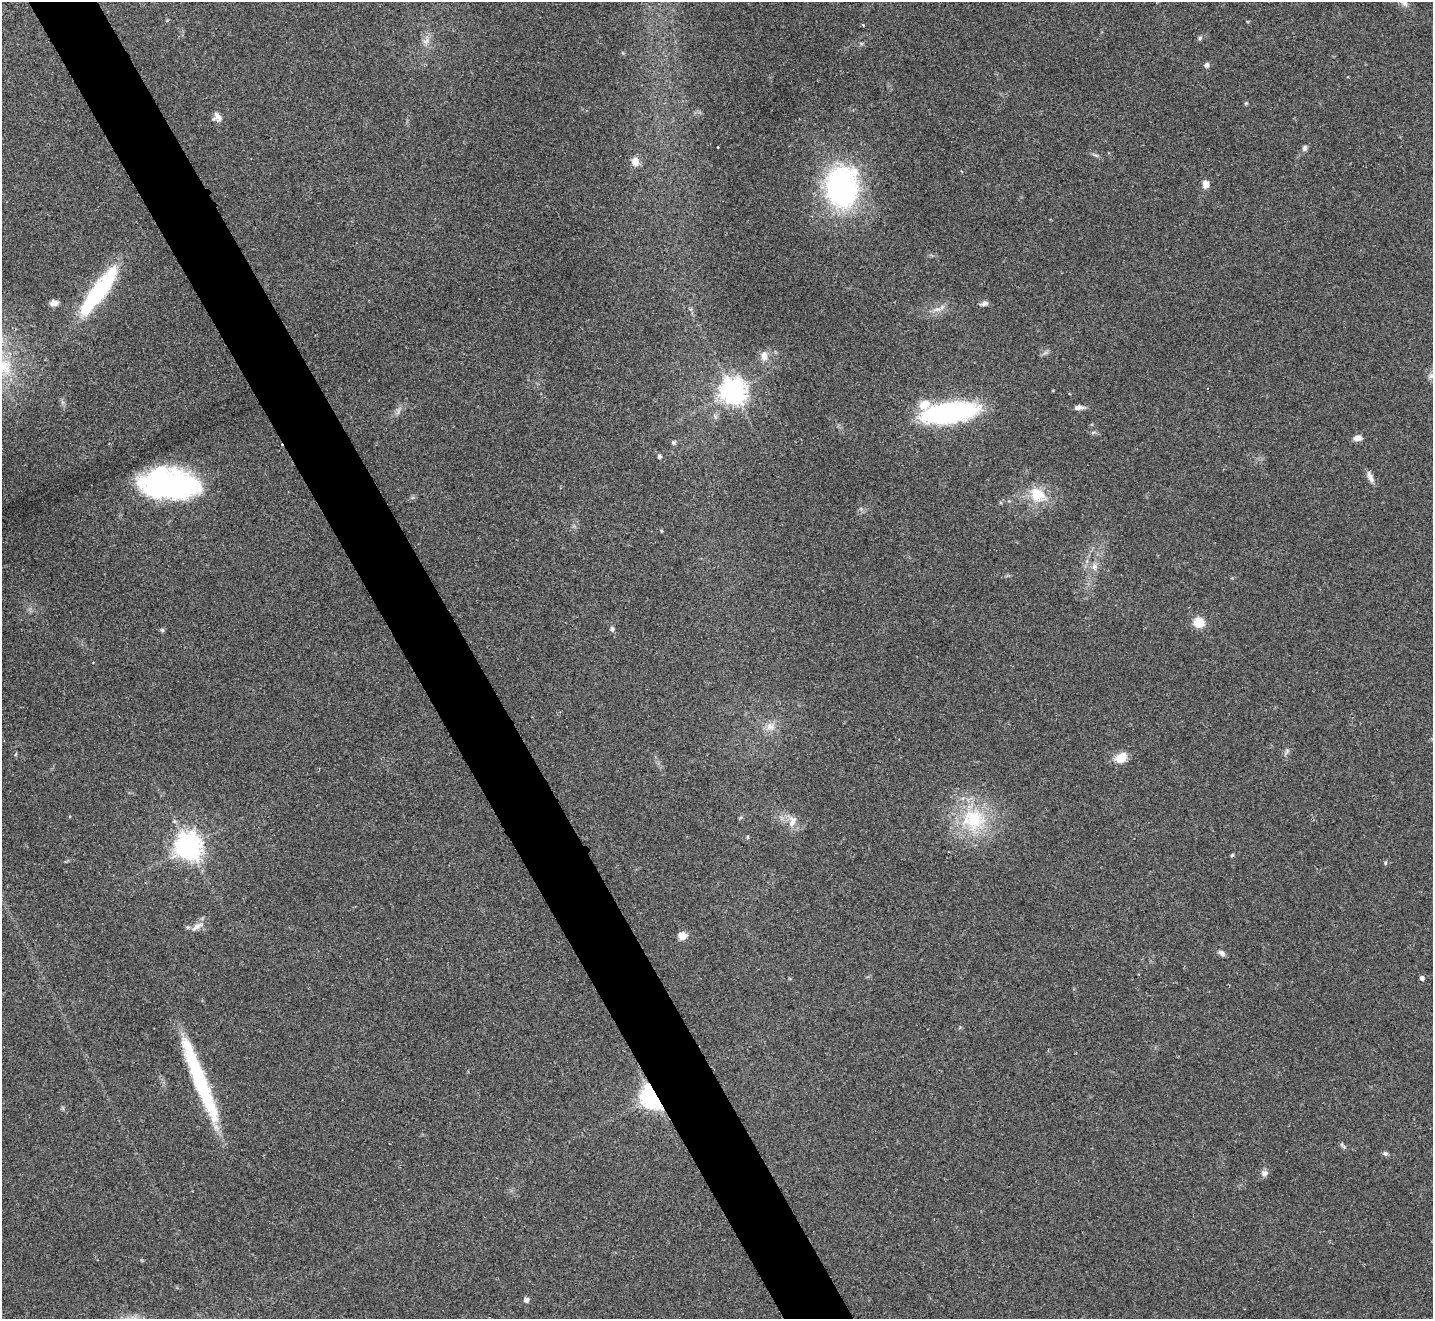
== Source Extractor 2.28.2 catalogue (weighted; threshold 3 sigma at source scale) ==
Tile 11 of 4 x 4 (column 3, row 3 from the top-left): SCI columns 2865-4295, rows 1478-2794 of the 5732 x 5722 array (HDU 1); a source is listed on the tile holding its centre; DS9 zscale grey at full resolution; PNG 1435 x 1321 px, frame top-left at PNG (2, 2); no overlay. Shown black and unused: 5% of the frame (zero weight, under 2 of 3 exposures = <1% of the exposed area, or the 3 px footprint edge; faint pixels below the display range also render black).
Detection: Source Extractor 2.28.2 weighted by HDU 2 'WHT'; one run over the whole footprint, this tile lists its part. Background 0.0856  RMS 0.0079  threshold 0.0354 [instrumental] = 3 sigma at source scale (4.5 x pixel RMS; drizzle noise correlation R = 1.50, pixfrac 1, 0.05/0.05 arcsec/px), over >= 5 px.
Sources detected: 54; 2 inside a brighter object's white glare — not listed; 2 inside a brighter listed object's ellipse — not listed separately; the other 50 listed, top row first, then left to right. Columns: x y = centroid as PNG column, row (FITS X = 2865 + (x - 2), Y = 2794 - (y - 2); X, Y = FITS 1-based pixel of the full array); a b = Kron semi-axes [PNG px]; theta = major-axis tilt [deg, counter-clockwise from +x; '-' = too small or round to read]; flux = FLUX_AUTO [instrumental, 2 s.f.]
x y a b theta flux
863 25 4 2 - 0.57
1200 38 6 5 - 1.4
426 41 11 6 38 3.5
1207 65 6 5 - 2.4
1246 103 5 4 - 0.88
218 117 12 8 -57 4.5
1305 148 8 6 75 2
635 162 10 8 -76 5.8
1206 184 8 6 -86 6.8
842 187 28 21 -81 220
100 290 60 17 54 68
54 303 8 6 8 4.2
984 303 9 6 26 2.6
937 309 14 4 4 3.5
764 356 13 9 -85 5.4
1432 376 12 7 16 3.9
733 391 8 8 - 770
1079 407 11 6 5 3.7
949 412 43 15 9 180
1093 432 6 4 19 1.2
1358 438 10 6 6 4.5
674 442 6 5 - 1.3
659 456 4 4 - 2
1370 477 14 6 -68 4.4
173 483 54 25 1 170
1038 495 27 19 -38 21
661 531 5 3 - 0.66
1094 567 9 8 - 3.6
1199 623 11 11 - 12
612 629 7 5 -79 1.7
162 630 6 4 -44 1.1
770 726 13 10 1 6.7
1287 751 10 4 57 1.8
1121 758 15 11 34 9.8
973 819 35 31 -6 55
792 821 16 9 70 6.4
747 837 6 3 71 0.79
188 846 8 8 - 870
1232 855 5 4 - 0.98
1385 863 6 4 89 0.92
197 926 18 7 33 5.9
682 936 9 9 - 5.9
1222 953 9 5 -35 2.8
1422 978 5 4 - 2.4
199 1080 93 12 -69 92
652 1097 8 6 -58 600
1343 1146 11 4 -45 1.6
1385 1153 7 6 - 1.7
1265 1173 9 8 - 3.1
526 1300 5 5 - 3.5
Overlapping masked pixels (flux is a lower limit): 1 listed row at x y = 652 1097
Isophote crosses this tile's border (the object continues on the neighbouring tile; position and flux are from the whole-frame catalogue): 1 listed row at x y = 1432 376